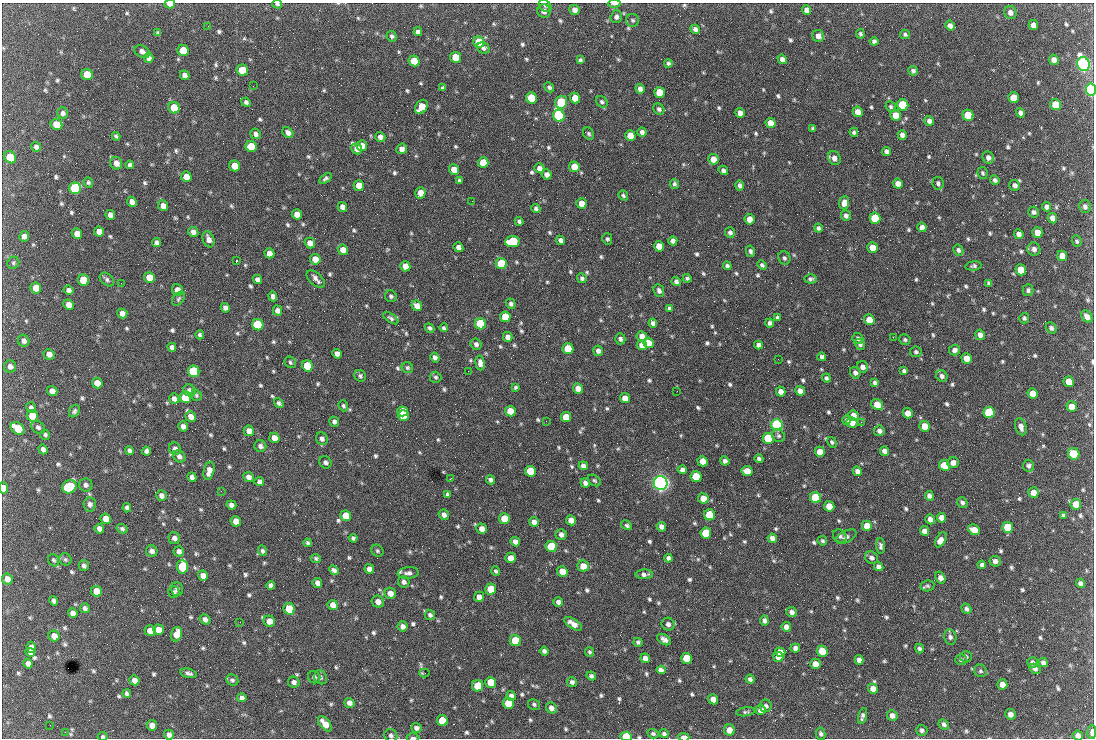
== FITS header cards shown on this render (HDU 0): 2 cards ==
NAXIS1  =                 1092 /fastest changing axis
NAXIS2  =                  736 /next to fastest changing axis

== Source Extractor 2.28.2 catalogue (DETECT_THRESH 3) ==
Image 1092 x 736 px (HDU 0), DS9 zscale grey, 1 PNG px = 1 image px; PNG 1096 x 740 px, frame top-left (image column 1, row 736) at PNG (2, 3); each listed source drawn as its Kron ellipse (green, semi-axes under 4 px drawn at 4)
Background 1510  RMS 36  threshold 109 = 3 sigma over >= 5 px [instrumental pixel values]
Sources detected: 825; of the 825, the 500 brightest by FLUX_AUTO listed and drawn (325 fainter detections omitted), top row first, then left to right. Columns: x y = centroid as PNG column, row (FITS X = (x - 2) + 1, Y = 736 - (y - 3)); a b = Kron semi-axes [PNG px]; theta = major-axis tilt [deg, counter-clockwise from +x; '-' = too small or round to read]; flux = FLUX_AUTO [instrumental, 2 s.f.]
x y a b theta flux
170 4 5 3 - 2.4e+04
277 4 5 3 - 4.6e+03
614 4 6 3 -1 1.2e+04
545 6 7 5 -44 4.6e+03
575 10 5 5 - 1.2e+04
806 10 5 4 - 1.9e+04
544 11 7 6 - 1.2e+04
1010 12 7 6 - 1.1e+04
616 17 6 5 - 6.8e+03
633 20 6 6 - 5.1e+03
1033 25 5 4 - 1.7e+04
208 26 2 2 - 4.6e+03
950 26 5 4 - 1.2e+04
695 29 5 4 - 8.3e+03
418 32 4 4 - 8.6e+03
158 33 4 3 - 4.7e+03
860 34 4 4 - 5.2e+03
905 34 5 4 - 4.6e+03
392 36 5 5 - 5.6e+03
818 36 6 5 - 1.5e+04
874 41 4 4 - 7.0e+03
479 42 6 5 - 8.3e+04
483 48 6 5 - 6.5e+03
183 50 6 5 - 7.5e+04
142 52 8 5 -27 1.1e+04
455 57 5 5 - 5.3e+04
149 58 5 4 - 1.1e+04
782 59 5 4 - 1.1e+04
580 60 4 4 - 5.0e+03
1054 60 5 4 - 1.3e+04
414 61 5 5 - 5.7e+04
668 63 4 4 - 5.3e+03
1083 64 7 6 - 1.3e+06
242 70 6 5 - 5.0e+04
913 71 5 5 - 6.1e+03
87 75 6 5 - 7.7e+04
185 75 5 4 - 1.1e+04
253 86 2 2 - 1.9e+04
549 87 5 4 - 5.4e+03
443 88 4 3 - 4.8e+03
640 89 5 4 - 1.0e+04
1091 89 6 5 - 7.9e+05
659 92 5 5 - 6.0e+04
531 98 5 5 - 1.6e+05
575 98 5 5 - 3.9e+04
1014 98 5 5 - 5.8e+04
246 102 5 4 - 7.0e+03
561 102 6 6 - 2.8e+05
602 102 6 5 - 5.7e+03
903 105 6 5 - 2.0e+05
1056 105 5 5 - 6.0e+04
891 106 5 5 - 4.8e+03
421 107 8 5 53 5.1e+04
174 108 6 5 - 7.5e+04
659 109 6 5 - 5.9e+03
858 112 5 5 - 2.1e+04
63 113 5 5 - 7.7e+03
740 113 5 4 - 1.6e+04
1021 113 5 4 - 1.0e+04
896 115 5 5 - 2.8e+04
968 115 5 5 - 9.4e+04
559 116 6 5 - 5.9e+05
929 121 5 5 - 1.0e+04
771 123 5 5 - 3.2e+04
56 124 6 5 - 3.8e+04
813 128 4 3 - 4.8e+03
642 132 5 4 - 9.0e+03
854 132 4 4 - 5.4e+03
288 133 6 5 - 1.1e+04
256 134 5 5 - 8.0e+03
589 134 7 5 -58 5.0e+03
630 135 5 5 - 4.3e+04
902 135 5 4 - 1.0e+04
116 136 4 3 - 4.8e+03
380 137 5 5 - 1.2e+04
251 146 6 5 - 6.4e+04
362 146 5 5 - 2.0e+04
36 147 5 4 - 8.8e+03
357 149 5 5 - 1.4e+04
402 149 5 5 - 1.4e+04
887 151 5 4 - 9.5e+03
10 157 6 5 - 5.4e+04
834 158 7 6 - 1.2e+04
988 158 6 5 - 1.0e+04
713 159 5 5 - 3.1e+04
116 163 6 6 - 1.6e+04
483 163 5 5 - 5.2e+04
129 165 4 3 - 5.5e+03
235 166 5 5 - 4.1e+04
574 167 5 5 - 3.5e+04
539 168 5 4 - 1.2e+04
454 169 5 5 - 2.7e+04
723 170 5 4 - 6.8e+03
983 173 6 5 - 4.4e+03
547 174 5 5 - 1.2e+04
186 177 5 5 - 2.3e+04
326 178 7 4 34 6.0e+03
995 180 5 4 - 6.6e+03
459 181 4 4 - 5.1e+03
88 182 5 4 - 4.7e+03
938 183 6 5 - 5.7e+03
674 184 5 4 - 5.0e+03
898 184 5 5 - 1.7e+04
359 185 5 5 - 2.7e+04
740 185 5 4 - 7.2e+03
1015 185 5 5 - 9.3e+03
75 188 6 5 - 2.7e+05
420 193 5 5 - 2.4e+04
623 195 5 4 - 4.9e+03
472 201 2 2 - 7.8e+03
132 202 5 4 - 1.5e+04
581 203 5 5 - 2.8e+04
844 203 6 5 - 1.7e+04
163 206 5 5 - 1.8e+04
342 207 5 4 - 1.3e+04
1047 207 5 4 - 9.7e+03
1085 207 6 5 - 8.4e+03
536 208 5 4 - 6.1e+03
1034 212 5 5 - 7.1e+03
297 214 5 5 - 2.2e+04
110 215 5 4 - 1.2e+04
846 216 5 5 - 8.0e+03
875 218 5 5 - 1.5e+05
1052 218 5 4 - 1.4e+04
750 219 5 5 - 1.9e+04
519 221 4 3 - 5.7e+03
922 227 5 4 - 1.4e+04
818 228 4 4 - 5.7e+03
99 232 5 5 - 1.9e+04
193 232 5 4 - 1.1e+04
1037 232 5 5 - 2.5e+04
730 233 5 5 - 7.7e+03
77 234 5 5 - 2.0e+04
1019 234 5 5 - 1.1e+04
24 236 5 5 - 9.9e+03
208 239 8 5 -70 1.4e+04
607 239 5 5 - 4.7e+03
561 240 5 4 - 1.1e+04
512 241 7 5 7 1.7e+05
673 241 4 4 - 1.1e+04
1077 241 6 5 - 4.8e+03
157 242 4 4 - 7.7e+03
310 243 5 5 - 1.8e+04
659 246 5 5 - 3.3e+04
458 247 5 4 - 1.2e+04
872 248 5 5 - 3.2e+04
1034 249 7 6 - 9.6e+03
343 250 5 5 - 1.9e+04
958 250 5 5 - 6.4e+03
750 251 6 4 -76 6.7e+03
269 253 5 4 - 1.8e+04
1062 256 5 5 - 2.7e+04
784 258 7 6 - 6.7e+03
315 259 5 5 - 2.4e+04
236 261 3 2 - 1.2e+05
13 263 6 5 - 4.6e+03
501 264 5 5 - 1.5e+05
762 265 5 4 - 5.2e+03
405 266 5 5 - 2.5e+04
727 266 4 4 - 6.1e+03
973 266 8 4 8 6.3e+03
1021 270 5 5 - 5.7e+04
149 277 5 5 - 3.4e+04
582 278 5 4 - 6.5e+03
687 278 4 4 - 4.6e+03
316 279 11 6 -42 1.2e+04
811 279 6 4 -3 6.0e+03
84 280 6 5 - 1.0e+05
107 280 8 5 -44 6.7e+03
257 280 5 4 - 9.5e+03
676 281 4 4 - 7.8e+03
121 283 2 2 - 9.1e+03
989 283 4 4 - 6.1e+03
36 288 5 5 - 3.2e+04
69 290 5 4 - 8.5e+03
178 290 6 5 - 2.0e+04
1028 290 6 5 - 6.2e+03
659 291 6 5 - 8.4e+03
273 296 5 4 - 9.1e+03
391 296 6 5 - 5.4e+03
178 299 8 5 52 5.5e+03
511 304 5 4 - 6.5e+03
69 305 5 5 - 1.7e+04
417 306 6 5 - 2.1e+04
225 308 5 4 - 1.0e+04
669 308 4 3 - 5.9e+03
277 311 5 4 - 1.2e+04
122 313 5 5 - 1.7e+04
1087 316 7 5 -52 1.5e+04
505 317 5 5 - 5.6e+04
391 318 8 4 -34 6.6e+03
778 318 4 3 - 6.2e+03
1024 318 5 5 - 5.1e+03
869 320 5 5 - 4.1e+04
653 323 4 4 - 9.3e+03
770 323 4 4 - 8.2e+03
480 324 6 5 - 2.6e+05
258 325 6 5 - 2.1e+05
430 328 5 4 - 5.6e+03
444 328 4 4 - 5.0e+03
1051 328 6 5 - 7.1e+03
200 335 4 4 - 5.5e+03
980 335 5 5 - 1.0e+04
642 336 5 5 - 1.8e+04
508 337 5 4 - 1.3e+04
893 337 2 2 - 1.5e+04
858 338 6 5 - 6.3e+03
620 339 5 5 - 6.8e+03
905 340 6 5 - 4.8e+03
24 341 6 5 - 9.2e+03
648 343 5 5 - 2.8e+04
476 344 6 5 - 8.1e+03
860 344 5 5 - 6.5e+03
642 345 5 5 - 2.6e+04
758 345 4 4 - 9.6e+03
172 347 5 4 - 8.2e+03
568 349 5 5 - 8.5e+04
955 350 5 5 - 1.1e+04
598 351 5 5 - 9.8e+03
916 352 6 5 - 5.6e+03
49 354 5 5 - 1.1e+04
337 354 5 4 - 1.3e+04
435 357 5 4 - 8.9e+03
822 357 4 4 - 6.8e+03
967 358 5 5 - 2.8e+04
778 359 2 2 - 8.7e+03
290 362 6 5 - 4.6e+03
480 363 7 4 -83 1.2e+04
10 366 6 6 - 1.0e+04
307 366 6 5 - 9.1e+04
862 367 6 5 - 1.1e+04
407 368 6 5 - 4.9e+03
194 371 6 5 - 3.1e+05
468 371 2 2 - 5.7e+03
904 371 4 4 - 5.8e+03
855 373 6 5 - 8.4e+03
360 376 6 5 - 5.8e+03
942 376 6 5 - 7.6e+03
436 377 6 5 - 4.9e+03
826 378 4 4 - 5.5e+03
1069 382 5 5 - 3.4e+04
97 383 5 5 - 2.7e+04
875 383 4 4 - 6.2e+03
515 387 4 3 - 4.6e+03
578 388 5 5 - 1.8e+04
189 390 6 5 - 9.9e+03
52 391 5 5 - 1.4e+04
677 391 2 2 - 5.7e+03
781 391 5 4 - 1.6e+04
800 391 5 4 - 1.6e+04
1032 393 5 5 - 2.4e+04
196 395 6 5 - 4.5e+03
185 397 6 5 - 1.1e+05
625 398 5 5 - 2.0e+04
174 399 5 5 - 1.0e+04
279 403 5 4 - 6.0e+03
877 405 6 5 - 3.6e+04
343 406 6 4 -71 4.9e+03
1072 407 5 5 - 3.6e+04
31 408 6 5 - 6.5e+03
74 411 7 5 57 5.9e+03
402 411 5 5 - 7.1e+04
510 411 5 5 - 3.9e+04
908 413 5 5 - 2.4e+04
989 413 6 5 - 2.8e+05
853 415 5 5 - 1.4e+04
32 416 6 5 - 5.4e+04
191 416 6 5 - 1.5e+04
403 416 5 5 - 8.1e+04
566 417 5 5 - 4.6e+04
846 420 5 4 - 6.2e+03
546 421 2 2 - 6.7e+03
334 422 5 4 - 7.4e+03
852 422 5 5 - 2.8e+04
861 422 3 2 - 6.4e+03
777 425 6 5 - 6.9e+05
183 426 5 4 - 1.0e+04
924 426 5 5 - 3.4e+04
38 427 7 6 - 6.8e+03
1021 427 9 5 -74 1.3e+04
18 428 7 5 -34 5.9e+04
249 431 5 5 - 1.7e+04
879 431 5 5 - 8.7e+03
45 435 5 4 - 5.3e+03
778 436 6 6 - 5.0e+03
274 438 5 5 - 2.1e+04
768 438 5 5 - 1.7e+05
322 439 6 5 - 8.5e+03
832 442 6 4 -60 4.5e+03
260 446 6 6 - 8.2e+03
43 449 5 4 - 9.2e+03
175 449 6 6 - 9.7e+03
129 450 4 4 - 7.0e+03
146 451 4 4 - 8.3e+03
884 451 5 4 - 1.1e+04
820 452 5 5 - 3.8e+04
1074 454 6 5 - 1.0e+05
179 456 6 5 - 9.3e+03
759 459 4 4 - 5.9e+03
702 461 5 5 - 2.4e+04
725 461 5 4 - 7.8e+03
325 462 6 6 - 8.2e+03
953 462 5 5 - 1.3e+04
944 465 5 5 - 9.7e+04
583 466 5 4 - 1.1e+04
1028 466 6 5 - 7.3e+03
682 470 4 4 - 9.3e+03
209 471 9 5 78 1.8e+04
530 471 5 5 - 1.3e+05
747 471 5 5 - 3.4e+04
857 471 5 4 - 1.0e+04
192 477 5 4 - 1.0e+04
248 477 5 5 - 1.2e+04
696 477 5 5 - 1.1e+05
451 478 3 2 - 5.8e+03
491 480 5 4 - 7.4e+03
594 480 7 5 -33 4.6e+03
259 481 5 5 - 8.0e+03
585 483 5 4 - 9.1e+03
661 483 7 7 - 1.7e+06
86 485 6 6 - 8.3e+03
69 487 7 6 - 2.1e+05
3 488 5 4 - 2.9e+04
221 491 2 2 - 7.4e+03
1033 493 5 5 - 2.1e+04
448 494 4 4 - 5.6e+03
161 496 5 5 - 9.6e+03
929 496 5 4 - 9.5e+03
703 498 5 5 - 2.9e+04
815 498 5 5 - 1.6e+05
962 503 6 5 - 6.9e+03
90 504 7 6 - 8.9e+03
1076 504 5 5 - 4.5e+04
231 505 5 4 - 1.0e+04
829 506 5 5 - 3.8e+04
127 508 4 4 - 7.7e+03
444 515 5 5 - 1.1e+04
710 515 5 5 - 1.2e+05
1063 515 4 3 - 4.7e+03
346 516 5 5 - 4.5e+04
942 518 5 4 - 1.7e+04
106 519 5 5 - 2.1e+04
504 519 5 5 - 6.0e+04
930 519 5 4 - 1.3e+04
571 520 5 4 - 2.0e+04
236 521 5 5 - 2.5e+04
534 522 5 4 - 1.3e+04
626 525 6 4 -32 6.0e+03
867 526 5 5 - 3.1e+04
661 527 5 4 - 1.1e+04
1008 527 5 5 - 1.6e+05
99 529 5 4 - 1.2e+04
122 529 5 4 - 5.7e+03
482 529 5 5 - 1.9e+04
974 530 6 5 - 2.5e+04
924 531 5 4 - 1.3e+04
706 533 5 5 - 9.7e+04
561 534 5 5 - 1.1e+04
840 536 7 6 - 6.4e+03
846 537 11 6 27 8.3e+03
174 538 6 5 - 1.1e+04
353 538 4 4 - 5.7e+03
772 538 5 4 - 1.1e+04
941 540 8 5 61 2.1e+04
822 541 5 4 - 4.8e+03
515 542 5 4 - 1.3e+04
308 543 4 4 - 4.8e+03
880 546 8 4 -87 6.6e+03
551 547 6 5 - 1.8e+05
152 551 6 5 - 1.2e+04
179 551 5 5 - 9.9e+03
262 551 5 4 - 6.2e+03
377 551 6 5 - 4.9e+03
316 558 5 4 - 4.5e+03
510 558 5 5 - 1.8e+04
668 558 4 4 - 7.5e+03
871 558 7 6 - 8.7e+03
65 559 6 5 - 5.1e+03
54 560 6 5 - 4.8e+03
995 561 5 5 - 1.0e+04
84 565 5 5 - 6.2e+03
982 565 4 4 - 7.3e+03
583 566 5 5 - 3.2e+04
182 567 7 5 -87 1.7e+05
879 567 5 4 - 9.7e+03
369 569 5 4 - 1.2e+04
334 570 5 4 - 8.3e+03
496 571 5 4 - 4.9e+03
562 571 5 5 - 3.3e+04
408 573 10 6 6 9.5e+03
644 574 8 5 1 8.5e+03
203 576 5 4 - 1.6e+04
940 577 6 4 -59 1.5e+04
7 579 6 5 - 1.3e+04
404 582 6 5 - 8.4e+03
317 583 5 4 - 1.2e+04
1080 583 5 4 - 7.8e+03
270 585 4 4 - 6.7e+03
927 586 7 5 9 5.2e+03
177 589 7 6 - 6.7e+03
491 589 5 5 - 4.9e+04
97 591 6 5 - 4.5e+04
174 592 6 5 - 5.3e+03
390 593 5 5 - 2.1e+04
479 597 5 5 - 1.3e+04
54 601 5 4 - 8.0e+03
378 602 6 5 - 1.6e+04
558 602 5 4 - 9.0e+03
333 605 5 5 - 1.8e+04
85 608 5 5 - 6.5e+03
289 609 6 5 - 8.8e+04
966 609 5 4 - 7.1e+03
792 612 5 5 - 9.5e+03
73 613 5 4 - 1.2e+04
430 615 5 5 - 6.2e+03
205 619 6 4 -34 1.1e+04
269 621 6 5 - 2.4e+04
764 621 5 4 - 7.7e+03
240 622 2 2 - 4.9e+03
573 624 10 4 -34 1.8e+04
668 624 6 6 - 1.0e+04
402 626 5 5 - 1.1e+04
786 627 5 4 - 1.3e+04
158 630 5 5 - 2.5e+04
150 631 5 5 - 2.9e+04
176 634 7 5 71 3.0e+04
54 636 6 5 - 2.1e+04
950 637 8 6 -78 7.7e+03
664 639 7 5 -33 1.1e+04
515 641 5 5 - 1.2e+05
638 642 4 4 - 5.0e+03
31 647 6 5 - 1.8e+04
795 648 5 4 - 9.6e+03
919 648 5 4 - 5.7e+03
544 651 4 4 - 6.9e+03
822 651 5 5 - 6.5e+04
30 652 5 4 - 9.8e+03
590 652 5 4 - 4.5e+03
780 652 5 5 - 1.9e+04
778 657 5 5 - 2.2e+04
966 657 6 5 - 4.9e+03
645 658 5 4 - 1.4e+04
687 658 5 5 - 7.9e+04
859 660 5 4 - 1.1e+04
961 660 6 5 - 5.0e+03
1032 662 5 5 - 7.8e+03
1043 663 5 4 - 8.3e+03
28 664 5 4 - 1.0e+04
815 664 5 5 - 2.4e+04
1035 669 6 5 - 7.4e+03
661 670 4 3 - 1.5e+04
980 671 6 6 - 5.5e+03
189 673 8 4 -13 7.5e+03
424 673 5 2 - 4.9e+03
591 676 5 4 - 6.1e+03
314 677 6 6 - 6.9e+03
321 677 7 6 - 6.3e+03
750 679 4 4 - 6.5e+03
134 680 5 5 - 1.4e+04
232 680 6 5 - 5.8e+03
294 682 6 5 - 8.8e+03
491 682 5 5 - 6.0e+04
572 682 5 5 - 7.3e+03
1002 685 5 5 - 2.1e+04
477 686 5 5 - 5.6e+04
873 689 5 5 - 2.0e+04
127 693 4 4 - 5.6e+03
511 696 5 4 - 1.0e+04
242 698 5 4 - 9.1e+03
713 699 5 5 - 1.9e+04
349 703 5 4 - 1.1e+04
508 703 5 5 - 1.0e+05
534 704 6 5 - 5.0e+03
766 706 6 6 - 6.0e+03
551 708 6 5 - 1.3e+04
760 710 5 5 - 1.3e+04
746 712 9 4 9 4.8e+03
1010 714 5 5 - 1.4e+04
862 716 8 4 74 7.5e+03
892 716 5 5 - 1.2e+04
442 721 5 5 - 8.8e+04
325 724 9 5 -49 2.7e+04
944 724 5 4 - 7.5e+03
50 725 2 2 - 4.5e+03
152 725 5 5 - 1.6e+04
416 728 5 5 - 8.7e+03
729 730 5 5 - 2.5e+04
922 730 5 5 - 6.9e+03
65 732 2 2 - 1.0e+04
1092 732 7 4 88 1.0e+04
653 734 5 4 - 4.9e+03
664 734 4 3 - 5.2e+03
821 734 6 4 -80 5.6e+03
169 735 5 5 - 1.0e+04
391 735 7 6 - 6.9e+03
626 736 5 4 - 1.0e+05
1078 736 5 5 - 1.2e+04
103 737 5 4 - 4.4e+03
684 737 5 3 - 2.3e+04
413 738 6 2 0 4.8e+03
At the frame edge (FLAGS 8, measured only in part): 11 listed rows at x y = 170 4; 277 4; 614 4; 1091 89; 3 488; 1092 732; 626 736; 1078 736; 103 737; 684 737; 413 738
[325 fainter detections neither listed nor drawn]